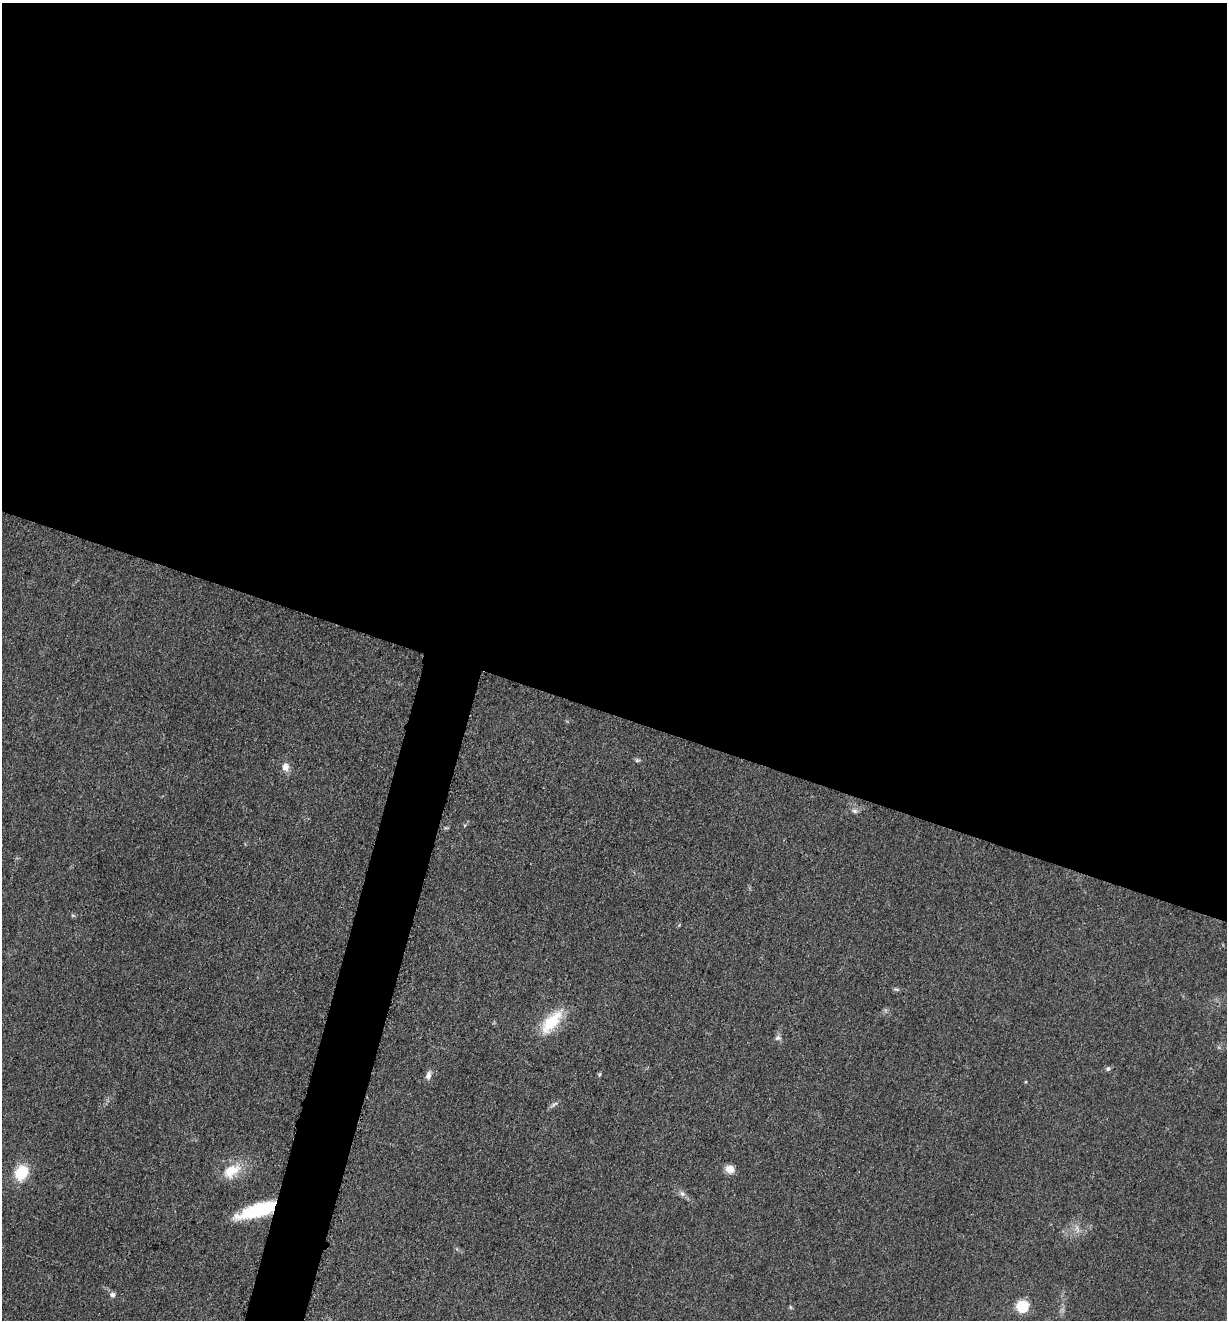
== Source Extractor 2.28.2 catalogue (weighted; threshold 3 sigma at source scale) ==
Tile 3 of 4 x 4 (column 3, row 1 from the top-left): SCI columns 2713-3937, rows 3965-5282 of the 5302 x 5291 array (HDU 1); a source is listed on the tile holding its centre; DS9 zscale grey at full resolution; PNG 1229 x 1322 px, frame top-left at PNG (2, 3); no overlay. Shown black and unused: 57% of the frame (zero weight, under 3 of 5 exposures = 1% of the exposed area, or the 3 px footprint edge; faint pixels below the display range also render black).
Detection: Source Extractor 2.28.2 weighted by HDU 2 'WHT'; one run over the whole footprint, this tile lists its part. Background 0.0509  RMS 0.0058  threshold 0.0263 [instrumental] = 3 sigma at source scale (4.5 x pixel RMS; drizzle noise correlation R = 1.50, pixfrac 1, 0.05/0.05 arcsec/px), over >= 5 px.
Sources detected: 20; all 20 listed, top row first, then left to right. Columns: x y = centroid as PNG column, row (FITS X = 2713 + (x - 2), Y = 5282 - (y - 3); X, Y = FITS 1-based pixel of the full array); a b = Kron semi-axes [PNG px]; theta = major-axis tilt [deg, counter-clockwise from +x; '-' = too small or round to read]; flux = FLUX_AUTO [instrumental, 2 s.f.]
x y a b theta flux
637 760 7 4 15 1.1
285 767 11 9 -89 4.1
855 811 8 6 -15 1.6
896 989 7 4 -19 0.97
551 1022 32 14 47 22
778 1038 8 7 - 1.8
1108 1069 6 6 - 1.2
599 1074 6 4 71 0.81
428 1075 11 7 75 2.7
1026 1082 5 3 - 0.51
554 1104 12 4 32 1.6
730 1169 11 9 -22 4.3
231 1171 27 15 30 14
21 1172 16 12 62 19
682 1194 8 6 -44 2
257 1210 37 12 18 40
1078 1230 8 4 -72 1.7
112 1295 7 7 - 1.7
1022 1306 9 9 - 21
790 1307 6 4 -71 0.71
Overlapping masked pixels (flux is a lower limit): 1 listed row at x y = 257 1210